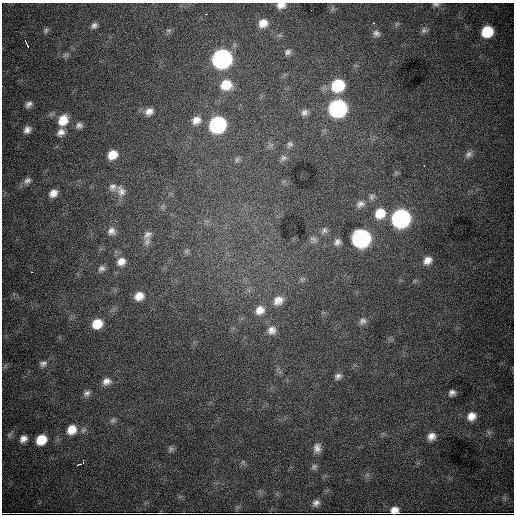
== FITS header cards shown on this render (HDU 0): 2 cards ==
NAXIS1  =                  512
NAXIS2  =                  512

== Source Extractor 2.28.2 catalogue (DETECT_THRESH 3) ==
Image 512 x 512 px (HDU 0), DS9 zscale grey, 1 PNG px = 1 image px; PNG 516 x 516 px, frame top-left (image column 1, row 512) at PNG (2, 3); no overlay
Background 7830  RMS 94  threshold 281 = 3 sigma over >= 5 px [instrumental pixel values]
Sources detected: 76; all 76 listed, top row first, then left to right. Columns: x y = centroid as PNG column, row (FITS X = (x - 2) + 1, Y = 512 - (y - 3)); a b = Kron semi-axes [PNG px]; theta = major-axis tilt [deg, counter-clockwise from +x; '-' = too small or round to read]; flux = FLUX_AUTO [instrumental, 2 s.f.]
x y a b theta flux
436 4 9 5 -5 1.4e+04
281 5 9 6 5 3.8e+04
311 10 2 2 - 3.3e+03
206 14 2 2 - 4.5e+03
263 23 10 9 - 6.2e+04
94 25 8 7 - 2.1e+04
46 30 8 5 75 1.4e+04
169 30 7 4 0 1.1e+04
424 30 9 6 6 1.7e+04
487 32 9 8 - 2.5e+05
376 33 9 8 - 2.5e+04
26 43 10 2 -66 1.6e+04
288 52 8 7 - 2.1e+04
66 55 11 3 19 1.3e+04
222 59 11 10 - 2.8e+06
226 85 13 12 - 1.3e+05
338 85 11 10 - 3.4e+05
29 104 9 6 46 2.4e+04
338 108 11 10 - 1.9e+06
149 111 11 9 24 4.1e+04
304 112 10 8 20 2.6e+04
63 120 13 10 57 1.1e+05
196 120 11 9 23 5.3e+04
79 125 9 8 - 2.4e+04
217 125 10 9 - 1.2e+06
27 130 8 7 - 3.1e+04
61 132 10 8 43 3.7e+04
290 144 8 7 - 1.7e+04
469 154 11 9 41 3.0e+04
112 155 10 8 38 8.4e+04
283 158 8 7 - 1.9e+04
237 159 8 4 59 1.2e+04
27 181 11 8 40 2.7e+04
112 187 10 10 - 3.2e+04
121 191 15 11 -62 4.8e+04
53 193 9 7 43 4.7e+04
372 196 9 6 62 1.6e+04
360 204 11 8 21 2.9e+04
380 213 11 10 - 1.2e+05
401 218 11 10 - 2.4e+06
324 230 8 7 - 1.8e+04
111 231 11 10 - 3.6e+04
147 235 11 8 42 2.9e+04
361 238 11 10 - 2.3e+06
313 239 10 6 -25 1.9e+04
147 241 13 8 74 3.4e+04
337 242 9 7 49 2.4e+04
427 260 10 8 36 4.7e+04
121 261 11 10 - 5.3e+04
101 268 9 7 25 2.2e+04
31 272 2 2 - 4.8e+03
139 296 11 9 28 6.7e+04
278 300 12 10 27 5.3e+04
260 310 11 9 39 5.4e+04
362 321 11 8 24 2.6e+04
97 324 10 9 - 1.2e+05
272 330 10 9 - 3.8e+04
43 363 10 7 19 2.3e+04
338 376 10 8 41 2.6e+04
106 381 11 9 18 4.2e+04
87 393 9 8 - 2.4e+04
452 393 7 6 - 2.4e+04
471 416 11 9 33 5.9e+04
113 420 8 7 - 1.7e+04
72 430 12 10 48 8.9e+04
431 436 10 9 - 4.5e+04
23 439 8 7 - 3.5e+04
41 440 10 8 44 1.4e+05
317 448 12 9 -89 3.7e+04
171 449 8 6 80 1.5e+04
83 463 4 2 - 1.8e+04
79 464 5 2 - 1.3e+04
314 467 9 7 51 1.7e+04
316 503 9 7 31 2.7e+04
394 510 9 8 - 5.3e+04
161 513 5 2 - 7.8e+03
At the frame edge (FLAGS 8, measured only in part): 3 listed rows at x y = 436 4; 281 5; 394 510